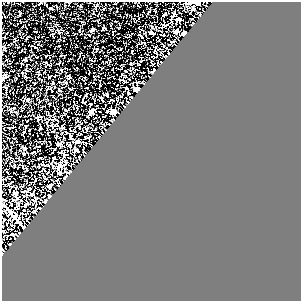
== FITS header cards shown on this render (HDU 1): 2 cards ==
NAXIS1  =                  299
NAXIS2  =                  299

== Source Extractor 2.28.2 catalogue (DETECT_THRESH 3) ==
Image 299 x 299 px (HDU 1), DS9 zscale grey, 1 PNG px = 1 image px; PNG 303 x 303 px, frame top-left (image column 1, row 299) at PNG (2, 2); no overlay
Background 0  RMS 0.0031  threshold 0.00931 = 3 sigma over >= 5 px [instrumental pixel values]
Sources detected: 24; all 24 listed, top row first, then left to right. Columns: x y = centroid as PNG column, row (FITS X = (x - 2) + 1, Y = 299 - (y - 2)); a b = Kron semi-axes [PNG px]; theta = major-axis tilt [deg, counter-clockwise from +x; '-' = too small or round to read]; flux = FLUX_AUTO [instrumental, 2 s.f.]
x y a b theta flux
195 2 4 2 - 1.3
189 3 6 3 -5 0.97
198 4 3 3 - 1.6
193 9 3 3 - 1.5
163 15 3 2 - 0.19
179 20 5 2 - 0.26
92 29 5 3 - 0.22
176 31 4 3 - 2.9
151 32 3 3 - 1.9
184 33 4 4 - 0.66
4 75 6 3 18 0.24
137 89 4 3 - 5.1
91 111 4 4 - 3.5
114 111 5 4 - 19
77 142 3 3 - 1.5
58 144 4 3 - 2
76 150 3 3 - 0.84
61 166 4 3 - 1.3
59 172 3 3 - 2.6
50 186 3 3 - 1.9
32 194 4 3 - 0.15
9 211 11 3 -49 15
18 221 20 3 -48 25
13 234 3 3 - 1.2
At the frame edge (FLAGS 8, measured only in part): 2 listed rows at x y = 195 2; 189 3